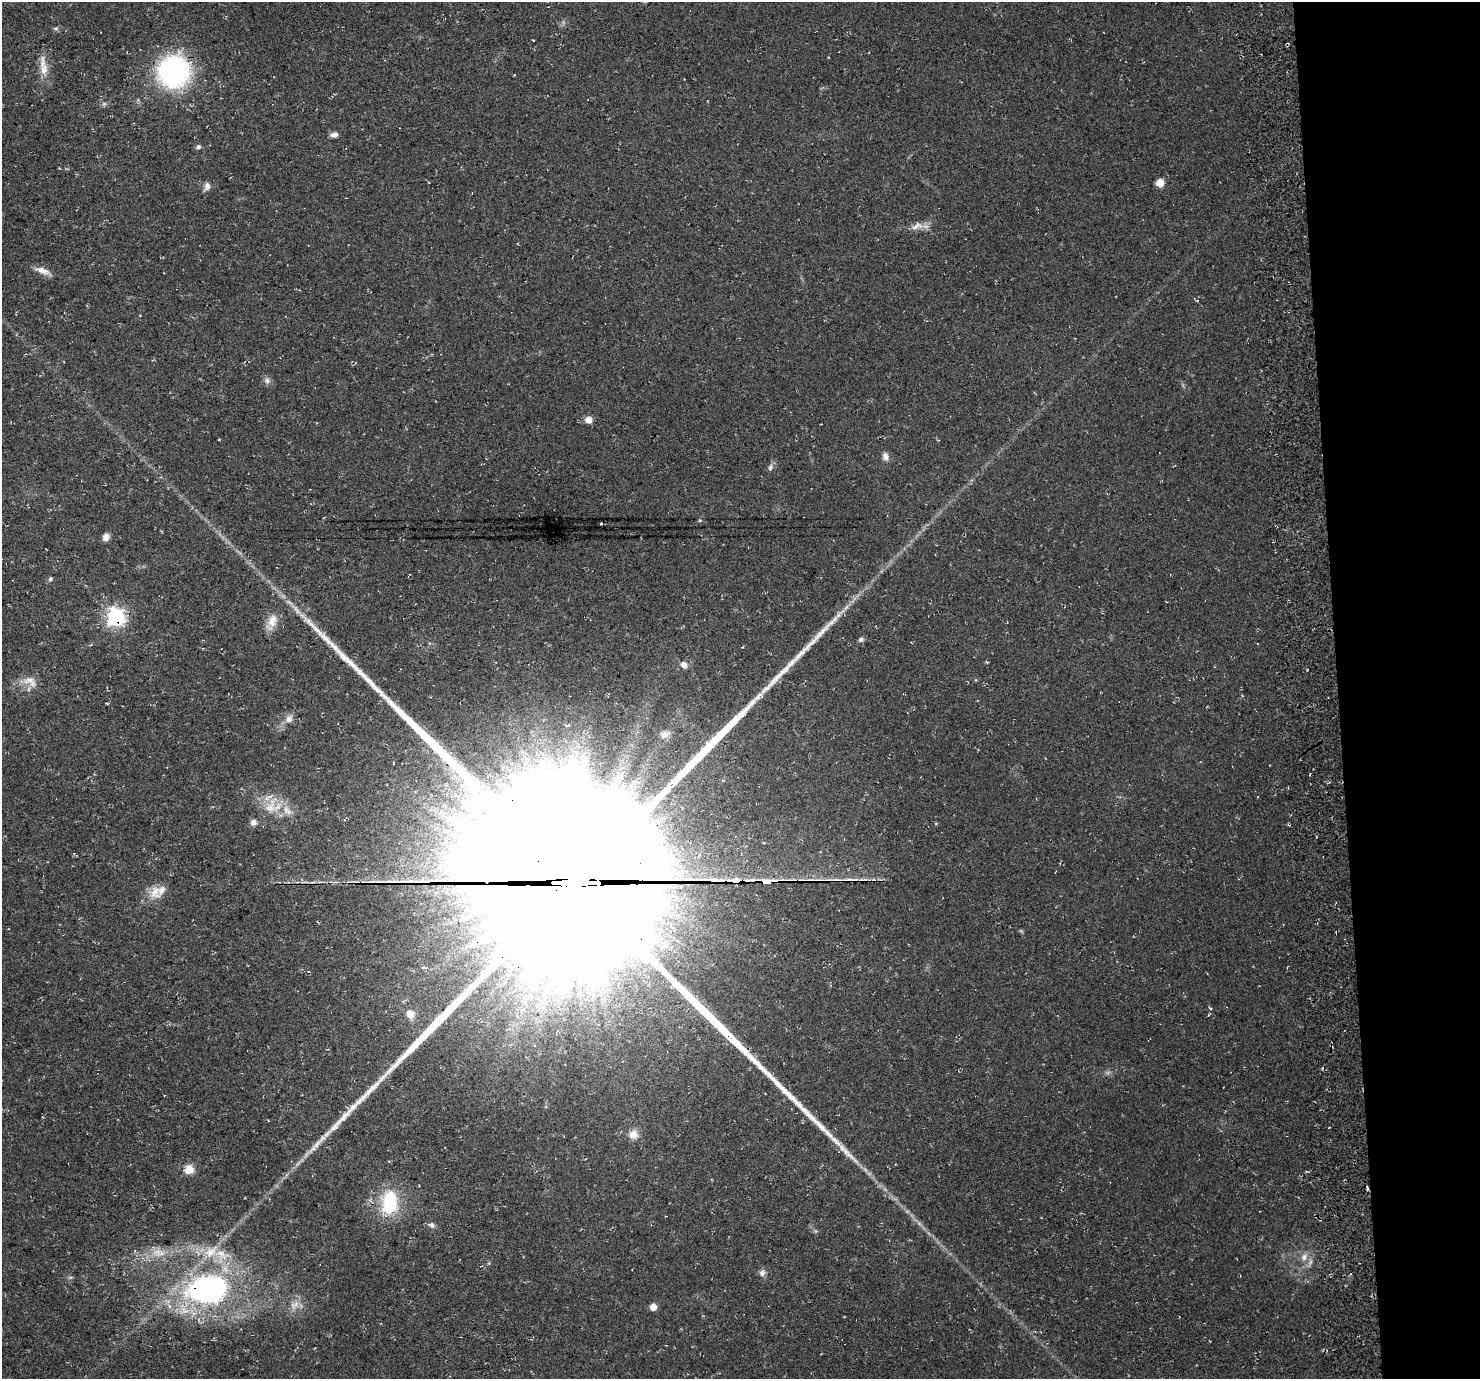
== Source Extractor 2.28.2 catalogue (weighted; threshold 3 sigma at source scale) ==
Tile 6 of 3 x 3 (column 3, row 2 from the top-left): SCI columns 3012-4489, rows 1417-2793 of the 4545 x 4172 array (HDU 1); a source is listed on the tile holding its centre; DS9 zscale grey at full resolution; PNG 1482 x 1381 px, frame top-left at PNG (2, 2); no overlay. Shown black and unused: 10% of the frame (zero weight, under 3 of 4 exposures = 4% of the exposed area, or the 3 px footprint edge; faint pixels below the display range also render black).
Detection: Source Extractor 2.28.2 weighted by HDU 2 'WHT'; one run over the whole footprint, this tile lists its part. Background 0.0302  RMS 0.0057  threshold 0.0256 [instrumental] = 3 sigma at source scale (4.5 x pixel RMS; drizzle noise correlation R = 1.50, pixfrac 1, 0.0396/0.0396 arcsec/px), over >= 5 px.
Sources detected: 62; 1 inside a brighter object's white glare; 5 cosmic-ray / hot-pixel residue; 1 long thin detection or spike segment (spike, bleed or trail) — not listed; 3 inside a brighter listed object's ellipse — not listed separately; the other 52 listed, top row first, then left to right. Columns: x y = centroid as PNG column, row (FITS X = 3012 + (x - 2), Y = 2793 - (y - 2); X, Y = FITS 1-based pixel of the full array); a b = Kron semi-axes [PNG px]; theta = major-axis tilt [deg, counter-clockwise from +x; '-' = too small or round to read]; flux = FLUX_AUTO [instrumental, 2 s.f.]
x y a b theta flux
56 28 8 4 -8 1
533 40 3 2 - 0.35
44 70 17 11 81 7.2
174 72 33 32 - 94
104 104 6 6 - 1.2
334 134 8 6 11 2.6
198 147 6 6 - 1.4
1160 183 5 5 - 15
207 187 11 7 64 2.8
917 226 18 9 22 5.1
43 271 20 7 -22 5
267 381 9 8 - 2.2
589 420 5 5 - 8.5
885 456 9 7 -71 3
770 467 9 6 66 1.7
700 520 5 3 - 0.58
601 524 3 3 - 1.8
106 537 9 7 74 3.3
50 579 6 6 - 1.1
297 610 15 5 -60 3.2
839 614 14 6 50 3.5
116 617 7 7 - 180
272 621 18 12 76 7.6
861 640 7 6 - 1.3
684 665 8 6 -48 3.2
29 680 20 10 12 7
289 719 12 9 62 3.7
567 725 4 3 - 2.1
271 806 24 16 67 13
253 822 8 7 - 2.6
736 881 7 3 1 110
576 882 72 64 -36 99000
767 882 13 3 2 2400
155 892 20 14 71 7.8
1210 1008 6 3 -36 0.54
410 1014 9 8 - 5.6
1209 1014 5 2 - 0.53
1329 1127 3 2 - 0.45
633 1134 12 11 - 4.8
312 1149 13 6 40 3.3
189 1169 5 5 - 24
390 1204 22 19 -59 31
432 1225 8 6 -4 1.8
157 1252 15 13 -11 7.2
211 1252 22 13 35 11
1304 1257 12 8 70 4.2
762 1273 9 8 - 2.4
208 1289 41 27 6 120
296 1304 11 7 55 4
169 1307 6 6 - 1.7
653 1307 5 5 - 7.8
821 1354 3 2 - 0.32
Overlapping masked pixels (flux is a lower limit): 7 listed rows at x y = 174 72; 116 617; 271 806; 736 881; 576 882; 767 882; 208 1289